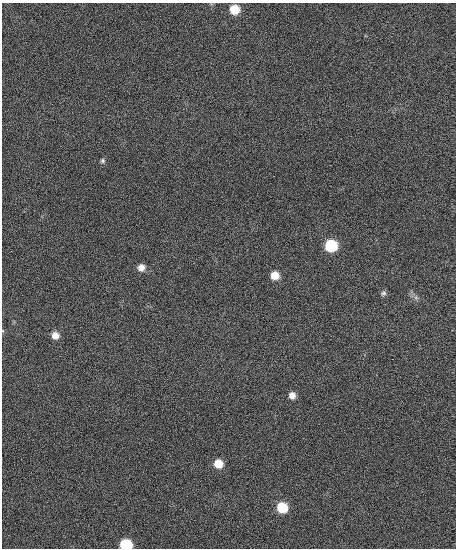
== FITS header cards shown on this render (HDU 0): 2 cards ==
NAXIS1  =                  454
NAXIS2  =                  546

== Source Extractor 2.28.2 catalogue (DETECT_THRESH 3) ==
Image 454 x 546 px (HDU 0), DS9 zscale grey, 1 PNG px = 1 image px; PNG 458 x 550 px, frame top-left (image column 1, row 546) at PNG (2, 3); no overlay
Background 9.93e-04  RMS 0.015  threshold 0.044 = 3 sigma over >= 5 px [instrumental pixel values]
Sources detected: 12; all 12 listed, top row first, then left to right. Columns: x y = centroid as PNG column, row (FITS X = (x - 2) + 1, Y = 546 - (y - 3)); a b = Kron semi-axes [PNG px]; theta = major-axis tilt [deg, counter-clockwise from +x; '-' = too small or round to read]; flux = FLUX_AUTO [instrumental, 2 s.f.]
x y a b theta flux
234 9 7 7 - 21
103 161 6 5 - 1.7
331 246 8 8 - 54
141 267 7 7 - 6.8
275 275 7 7 - 13
383 293 8 6 38 2.6
416 297 7 6 - 2.7
55 335 8 7 - 8
292 395 7 6 - 6.2
218 464 8 7 - 15
282 508 8 8 - 32
126 545 8 7 - 48
At the frame edge (FLAGS 8, measured only in part): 1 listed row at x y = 126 545